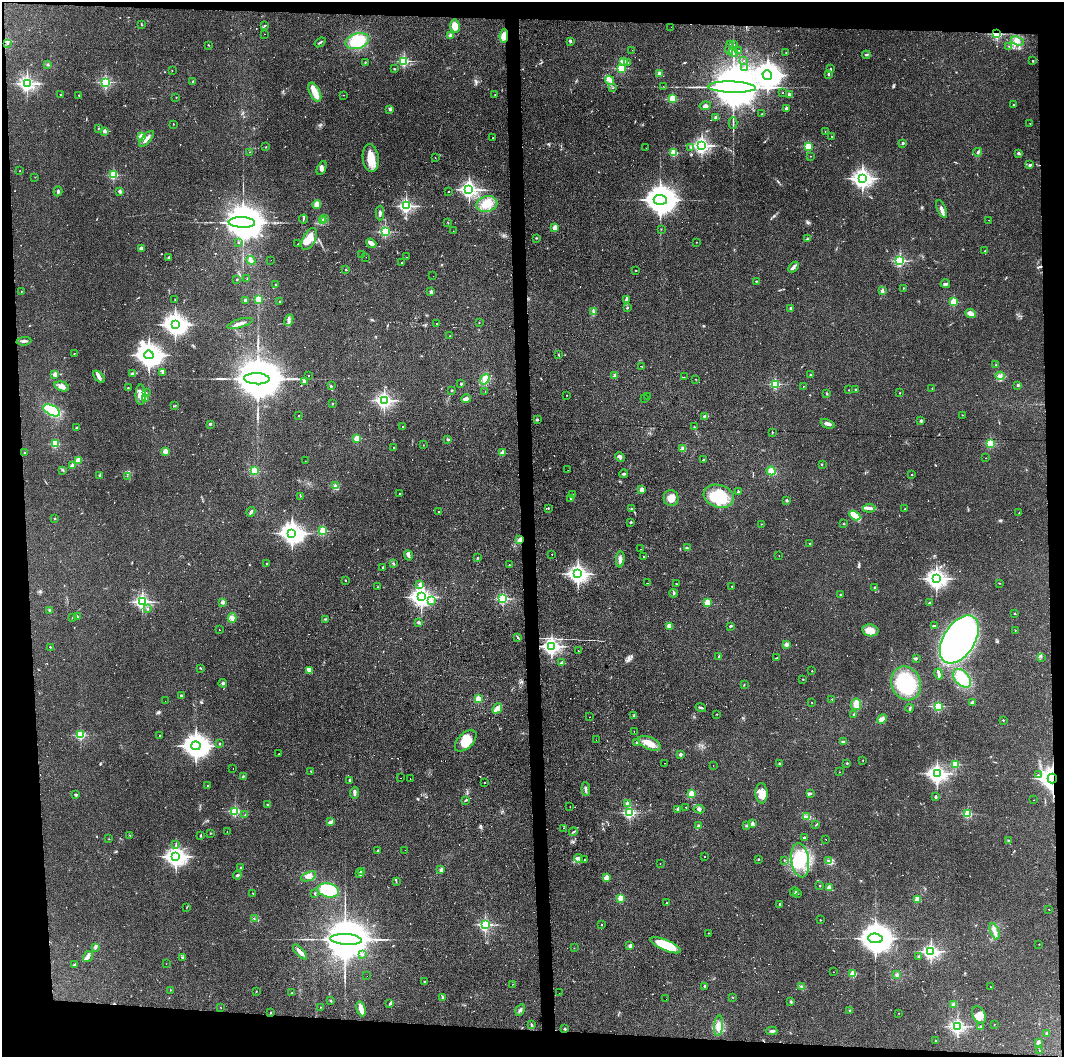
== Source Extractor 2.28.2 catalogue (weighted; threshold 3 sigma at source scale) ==
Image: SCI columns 3-4247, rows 1-4217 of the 4251 x 4217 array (HDU 1 of 3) = the unmasked area's bounding box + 8 px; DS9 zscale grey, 4 x 4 block average (1 PNG px = mean of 4 x 4 image px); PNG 1066 x 1059 px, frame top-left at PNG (2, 2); each listed source drawn as its Kron ellipse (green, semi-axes under 4 px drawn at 4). Shown black and unused: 9% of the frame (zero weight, under 2 of 3 exposures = <1% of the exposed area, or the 3 px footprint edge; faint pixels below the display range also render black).
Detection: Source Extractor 2.28.2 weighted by HDU 2 'WHT'. Background 0.122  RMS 0.0067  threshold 0.0301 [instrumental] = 3 sigma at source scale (4.5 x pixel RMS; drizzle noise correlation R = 1.50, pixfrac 1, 0.05/0.05 arcsec/px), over >= 5 px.
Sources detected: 719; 2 too faint to see at this stretch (4 x 4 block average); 4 inside a brighter object's white glare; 43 cosmic-ray / hot-pixel residue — neither listed nor drawn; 12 coinciding with a brighter row at this scale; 24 inside a brighter listed object's ellipse — not listed separately; of the other 634, all 500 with FLUX_AUTO >= 1.18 (the completeness limit of this list) listed and drawn (134 fainter detections not listed), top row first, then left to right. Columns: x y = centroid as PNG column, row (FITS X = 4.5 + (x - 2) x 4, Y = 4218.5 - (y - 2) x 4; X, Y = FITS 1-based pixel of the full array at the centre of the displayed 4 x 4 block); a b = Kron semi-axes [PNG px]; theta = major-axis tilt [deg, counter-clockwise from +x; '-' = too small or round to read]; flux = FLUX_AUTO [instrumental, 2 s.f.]
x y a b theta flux
141 25 2 2 - 1.7
265 25 2 2 - 1.3
455 26 6 4 -79 43
671 27 2 2 - 1.6
264 34 2 2 - 1.6
997 34 2 2 - 550
450 36 2 2 - 59
504 36 7 3 85 22
357 41 12 7 18 130
570 41 2 2 - 20
1017 41 6 4 -22 17
320 42 6 2 36 4.8
7 43 2 2 - 2.4
208 45 2 2 - 1.9
733 45 3 2 - 3
1009 46 2 2 - 1.8
730 48 7 2 82 11
632 50 2 2 - 1.4
739 50 2 2 - 7.7
733 52 5 2 - 4.5
786 53 2 2 - 1.6
866 55 4 2 - 4.8
404 61 2 2 - 550
623 61 4 3 - 12
744 61 2 2 - 1.4
1033 61 2 2 - 3.2
365 62 2 2 - 3.3
627 62 3 2 - 3.4
48 65 3 2 - 4
745 67 2 2 - 2.4
621 68 2 2 - 350
394 69 2 2 - 3.1
830 69 2 2 - 14
172 71 2 2 - 1.2
659 73 2 2 - 55
828 74 2 2 - 14
767 75 5 4 - 4500
610 80 5 3 - 10
193 81 2 2 - 10
106 82 2 2 - 650
27 83 2 2 - 1400
663 86 2 2 - 1.8
732 87 24 5 -2 50000
613 88 2 2 - 1.3
315 92 10 5 -65 35
783 93 2 2 - 1.7
495 94 2 2 - 1.3
789 94 2 2 - 11
61 95 2 2 - 6
79 95 2 2 - 2
343 95 2 2 - 1.9
176 97 2 2 - 1.6
672 99 2 2 - 260
1014 105 2 2 - 2.4
705 106 6 3 9 11
390 109 4 2 - 8
787 109 3 3 - 13
762 114 2 2 - 1.3
716 118 2 2 - 2.9
733 123 6 2 89 6.2
1030 123 2 2 - 1.7
173 124 2 2 - 1.8
98 128 2 2 - 2.7
104 131 2 2 - 55
825 132 2 2 - 1.6
832 136 2 2 - 1.7
142 137 2 2 - 180
493 138 2 2 - 2.2
147 139 10 3 48 20
903 143 2 2 - 28
702 146 3 2 - 1500
266 147 2 2 - 1.5
690 147 2 2 - 2.2
808 147 2 2 - 270
646 148 2 2 - 1.2
250 152 2 2 - 1.3
978 152 4 2 - 6.3
674 153 2 2 - 260
1018 153 2 2 - 32
810 156 2 2 - 1.9
371 158 14 8 -83 70
435 158 2 2 - 1.5
1030 165 3 2 - 6
322 168 7 4 65 15
20 171 2 2 - 1.3
113 175 2 2 - 310
35 177 2 2 - 1.9
862 178 3 3 - 2400
469 189 2 2 - 1800
58 191 5 2 - 4.8
120 191 2 2 - 55
449 191 2 2 - 1.9
660 200 6 5 - 10000
487 204 11 7 15 50
317 205 4 3 - 72
406 206 2 2 - 1000
942 209 9 3 -68 15
380 213 7 2 89 9.2
303 219 4 2 - 3.1
324 219 3 2 - 3.8
989 220 2 2 - 2.5
322 221 3 2 - 5.1
242 222 13 5 -2 25000
448 223 2 2 - 1.6
555 228 2 2 - 130
661 229 2 2 - 1.3
385 231 2 2 - 530
453 231 2 2 - 1.6
536 238 2 2 - 2.2
808 238 3 2 - 3.5
309 239 12 6 62 47
238 242 2 2 - 6.5
696 242 2 2 - 1.8
371 243 5 2 - 28
298 244 2 2 - 2.6
141 248 2 2 - 46
985 251 2 2 - 1.4
361 255 2 2 - 1.9
169 257 2 2 - 6.4
366 257 2 2 - 1.5
407 257 2 2 - 2.5
251 260 4 3 - 11
271 260 2 2 - 1.8
900 261 2 2 - 700
402 263 2 2 - 7.5
793 267 6 2 45 14
346 270 2 2 - 10
636 270 2 2 - 1.6
433 276 2 2 - 1.5
237 279 2 2 - 11
247 279 2 2 - 2.3
756 281 2 2 - 3.4
275 284 2 2 - 2.1
945 284 5 2 - 6.4
903 288 2 2 - 4.9
21 291 2 2 - 2.3
882 291 4 2 - 11
431 292 2 2 - 40
175 299 2 2 - 4.3
259 299 2 2 - 210
627 299 3 3 - 6.5
245 301 3 2 - 3.7
280 302 2 2 - 8.6
954 302 2 2 - 240
627 308 2 2 - 3.5
791 308 2 2 - 16
594 312 3 2 - 5
970 314 5 3 - 23
289 320 6 2 67 7.1
240 323 13 2 16 18
436 323 2 2 - 2.7
479 323 2 2 - 3.3
175 325 4 3 - 3400
450 336 2 2 - 1.6
24 341 7 2 5 9.1
74 354 2 2 - 1.3
558 354 2 2 - 2
149 355 5 4 - 5000
996 365 2 2 - 1.5
642 366 3 2 - 20
162 372 4 2 - 5.8
132 373 3 2 - 4.9
55 374 2 2 - 85
810 375 2 2 - 8.5
308 376 2 2 - 3.1
615 376 2 2 - 78
1000 376 4 3 - 10
99 377 7 3 -50 15
684 377 2 2 - 2.7
257 379 13 5 -3 40000
485 379 6 3 55 15
695 379 2 2 - 1.6
304 382 2 2 - 48
461 384 2 2 - 13
775 384 2 2 - 380
1018 385 2 2 - 25
62 386 7 4 -15 17
332 386 2 2 - 1.6
803 386 2 2 - 1.2
128 388 2 2 - 1.3
932 388 2 2 - 2
855 389 2 2 - 14
451 390 2 2 - 13
848 390 2 2 - 1.2
485 392 2 2 - 1.3
146 393 2 2 - 1.4
900 393 2 2 - 1.7
827 394 2 2 - 3.3
141 395 10 5 -89 29
567 395 2 2 - 1.7
648 397 2 2 - 1.8
644 398 2 2 - 2.1
146 399 3 2 - 5
466 399 5 3 - 13
384 400 2 2 - 1400
332 404 2 2 - 11
174 406 4 2 - 3.2
52 410 9 5 -28 180
962 415 2 2 - 3.1
299 416 2 2 - 5.7
705 416 3 2 - 8.8
537 419 2 2 - 5.1
921 421 2 2 - 32
210 424 2 2 - 22
827 424 7 3 -23 12
403 426 2 2 - 4.9
694 427 2 2 - 1.4
76 428 2 2 - 2.9
772 432 2 2 - 1.4
357 438 2 2 - 150
448 439 3 2 - 4.5
990 443 2 2 - 330
55 444 2 2 - 280
423 445 2 2 - 1.3
394 448 2 2 - 8
683 449 2 2 - 77
165 451 2 2 - 110
24 452 2 2 - 1.8
503 453 2 2 - 100
620 457 5 3 - 9.5
986 458 2 2 - 1.9
78 460 2 2 - 130
703 460 2 2 - 11
305 461 2 2 - 1.2
822 464 2 2 - 2.6
72 466 2 2 - 54
63 470 2 2 - 3.5
568 470 2 2 - 1.5
254 471 2 2 - 210
771 471 4 4 - 27
623 474 4 2 - 7.2
912 474 2 2 - 5.4
100 475 2 2 - 32
127 476 2 2 - 1.2
335 486 3 3 - 5.8
642 490 2 2 - 87
738 492 3 2 - 4.3
399 494 2 2 - 3
572 494 2 2 - 2.4
300 496 2 2 - 1.7
719 496 15 11 -16 170
671 498 8 7 - 37
570 499 3 2 - 2.9
787 500 2 2 - 21
548 508 2 2 - 5.9
869 508 6 2 8 10
631 509 2 2 - 8.5
905 509 2 2 - 1.3
438 511 2 2 - 1.7
251 512 5 2 - 7.9
1019 513 2 2 - 1.6
855 516 6 4 -31 53
54 519 3 2 - 2.4
631 522 2 2 - 15
761 524 2 2 - 1.9
843 524 2 2 - 8.1
323 531 2 2 - 290
292 533 4 3 - 3700
520 540 4 2 - 17
810 543 2 2 - 4.7
687 548 2 2 - 2.8
641 549 2 2 - 1.3
552 554 2 2 - 2.6
408 556 5 3 - 8.1
779 556 2 2 - 1.2
644 557 2 2 - 3.9
477 558 2 2 - 1.7
620 559 8 3 85 16
393 563 2 2 - 1.8
267 564 2 2 - 6.8
509 565 2 2 - 2
383 567 2 2 - 6.6
578 574 3 3 - 2200
936 579 3 3 - 2400
345 580 2 2 - 5.9
647 583 2 2 - 8.6
676 583 2 2 - 3
999 583 2 2 - 2.3
419 584 3 2 - 5.1
732 586 2 2 - 1.9
378 587 2 2 - 1.2
875 588 2 2 - 3
674 593 4 2 - 3.8
840 595 2 2 - 3.1
421 597 3 3 - 2600
503 599 2 2 - 550
432 601 4 2 - 6
142 602 2 2 - 1100
223 602 2 2 - 60
707 602 2 2 - 160
929 603 2 2 - 5.2
147 609 2 2 - 4.2
50 610 3 2 - 7.1
1015 614 2 2 - 3.1
77 616 3 2 - 8.4
72 618 2 2 - 4.1
232 618 5 2 - 8.9
325 619 3 2 - 3.1
418 622 3 3 - 5.4
730 626 3 2 - 4.2
934 626 4 2 - 7
670 627 2 2 - 76
219 630 2 2 - 2.2
870 630 8 6 -10 33
1015 630 2 2 - 1.9
518 637 3 2 - 4
959 639 27 15 57 2500
786 644 2 2 - 67
551 646 3 2 - 1500
50 647 2 2 - 3.6
578 651 2 2 - 1.2
719 656 2 2 - 16
1041 657 2 2 - 1.8
777 658 4 2 - 4.5
916 659 2 2 - 1.8
562 663 2 2 - 48
200 668 3 2 - 2.5
309 670 3 3 - 7.5
812 671 2 2 - 3.6
939 674 6 2 -80 16
962 678 11 7 -48 78
803 679 2 2 - 1.9
223 683 4 3 - 8.5
906 683 17 14 -66 260
744 684 2 2 - 2.4
181 695 2 2 - 6.6
478 699 2 2 - 170
832 699 2 2 - 2.3
165 701 2 2 - 1.6
812 702 2 2 - 1.7
972 702 3 2 - 5.9
856 704 6 5 - 35
938 706 2 2 - 400
497 708 5 4 - 23
701 708 5 2 - 5.7
910 708 4 2 - 4.2
717 714 2 2 - 2.3
634 715 2 2 - 29
854 715 3 2 - 5.4
589 717 2 2 - 1.6
882 719 5 4 - 11
1003 720 2 2 - 6.3
634 731 2 2 - 2.4
81 735 2 2 - 420
160 735 2 2 - 3.8
596 740 2 2 - 2.5
466 741 13 7 45 74
637 742 4 2 - 5.1
843 742 3 3 - 4.8
649 743 12 6 -23 46
219 744 2 2 - 4.5
196 746 5 4 - 5300
278 754 2 2 - 1.7
680 754 2 2 - 42
863 760 2 2 - 1.4
664 763 2 2 - 3.1
779 763 3 2 - 3.1
847 763 2 2 - 9.4
955 764 2 2 - 290
713 765 2 2 - 3.3
233 769 2 2 - 1.3
311 771 2 2 - 2.8
839 772 2 2 - 1.4
937 773 3 2 - 1800
1038 775 2 2 - 5.8
243 776 3 2 - 3.8
400 778 2 2 - 1.3
410 778 2 2 - 4.4
1052 779 5 4 - 2300
349 780 2 2 - 7.3
484 782 2 2 - 3.9
208 786 2 2 - 5.8
586 789 7 2 -86 7.5
355 793 5 3 - 10
762 793 10 6 -87 34
810 793 2 2 - 3.2
691 794 2 2 - 200
76 795 3 2 - 4
935 797 2 2 - 23
465 800 3 2 - 3.5
1034 800 2 2 - 1.7
627 803 2 2 - 39
268 805 3 2 - 4.5
570 807 2 2 - 2
686 807 2 2 - 2
678 809 2 2 - 40
699 809 6 3 -8 8.9
235 811 2 2 - 420
630 813 2 2 - 630
968 814 2 2 - 340
245 815 3 2 - 2.8
807 817 3 2 - 4.1
331 822 4 2 - 13
752 824 2 2 - 63
816 825 2 2 - 1.5
699 826 3 2 - 6.5
747 826 2 2 - 2.7
563 828 2 2 - 1.9
227 832 2 2 - 1.3
573 832 5 2 - 4
210 833 2 2 - 1.7
130 835 2 2 - 1.6
200 836 2 2 - 5.9
804 837 2 2 - 14
109 839 2 2 - 1.2
826 839 2 2 - 1.8
1008 840 2 2 - 3
176 845 2 2 - 1.6
378 850 2 2 - 8
405 850 2 2 - 4.4
176 856 3 3 - 2600
705 856 2 2 - 5
579 858 4 3 - 9.9
758 859 2 2 - 2.5
584 860 2 2 - 4.6
784 860 2 2 - 4.3
800 860 17 9 -82 130
828 861 2 2 - 2.4
660 863 2 2 - 3.5
240 868 2 2 - 8.8
441 870 2 2 - 55
361 872 2 2 - 24
360 874 2 2 - 45
237 875 4 2 - 5.4
309 876 8 4 22 20
606 878 2 2 - 78
396 881 2 2 - 2.3
820 886 2 2 - 1.4
829 888 2 2 - 100
328 890 11 7 -13 200
794 892 4 2 - 5.3
253 893 2 2 - 1.6
315 893 3 2 - 3.3
797 894 3 2 - 2.7
620 898 2 2 - 150
917 899 2 2 - 120
667 903 2 2 - 2.1
780 904 2 2 - 15
186 908 2 2 - 1.2
1049 909 2 2 - 1.8
254 919 2 2 - 1.6
820 920 2 2 - 1.8
485 924 2 2 - 770
601 925 2 2 - 6
995 931 8 2 -70 17
708 933 2 2 - 3.1
875 938 7 4 -6 12000
346 939 16 5 -4 38000
1039 944 2 2 - 2.9
666 945 16 5 -23 150
630 946 2 2 - 48
96 948 3 2 - 2.1
574 948 2 2 - 3.8
931 951 2 2 - 1300
300 952 9 3 -48 20
363 954 2 2 - 3.3
919 956 2 2 - 2.9
88 957 6 5 - 13
183 958 3 2 - 3.1
75 964 3 2 - 2.6
166 964 2 2 - 1.6
834 972 2 2 - 3.2
853 974 2 2 - 180
897 975 3 3 - 8.3
367 976 2 2 - 6.1
424 982 3 2 - 2.3
513 984 2 2 - 1.3
704 986 3 2 - 1.8
801 986 3 2 - 4.4
991 987 3 2 - 1.5
170 990 2 2 - 3
256 992 3 2 - 1.3
291 993 2 2 - 1.8
559 993 2 2 - 3.6
443 997 4 2 - 5.4
733 998 2 2 - 1.8
666 999 2 2 - 1.2
331 1001 2 2 - 4
791 1002 3 2 - 3.4
390 1004 4 2 - 6
954 1005 3 3 - 7.7
220 1007 2 2 - 1.2
320 1007 2 2 - 1.2
361 1009 8 3 -75 31
520 1010 6 3 59 9.2
850 1011 2 2 - 3.2
270 1013 2 2 - 11
899 1013 2 2 - 1.2
979 1015 9 6 -61 28
994 1024 2 2 - 2.1
531 1025 3 2 - 3.7
719 1026 10 4 85 29
957 1026 2 2 - 1100
981 1026 2 2 - 5.3
565 1029 2 2 - 11
772 1031 5 2 - 9.1
1047 1034 3 3 - 4.9
936 1040 2 2 - 2.6
1038 1042 3 2 - 15
1039 1050 2 2 - 1.2
Overlapping masked pixels (flux is a lower limit): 4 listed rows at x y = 997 34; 504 36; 520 540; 1052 779
Diffuse or blended objects may show on this block-average render without a row.